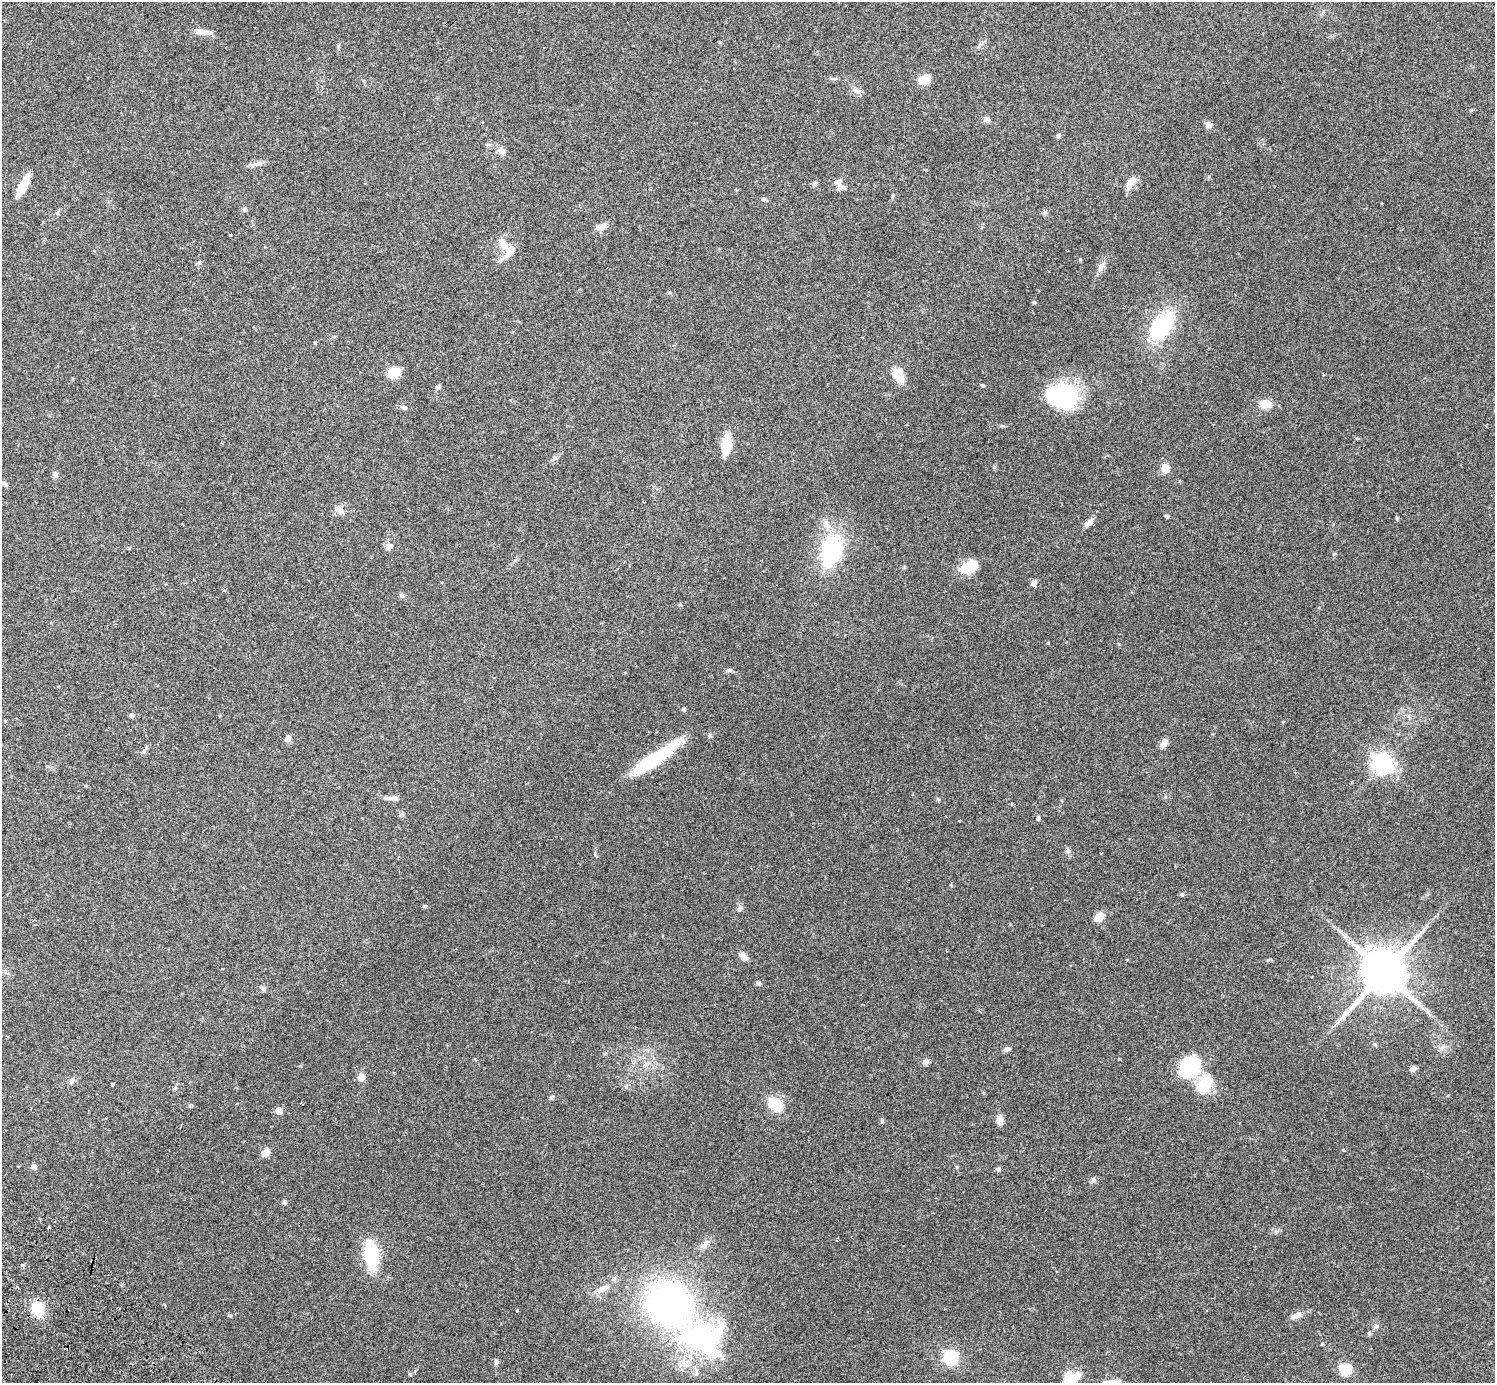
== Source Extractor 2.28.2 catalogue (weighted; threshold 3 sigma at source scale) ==
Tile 7 of 4 x 4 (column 3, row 2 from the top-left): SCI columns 3031-4523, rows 2966-4346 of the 6063 x 6071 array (HDU 1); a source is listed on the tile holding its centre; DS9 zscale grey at full resolution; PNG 1497 x 1385 px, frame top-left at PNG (2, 2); no overlay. Shown black and unused: <1% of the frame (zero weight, under 2 of 3 exposures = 3% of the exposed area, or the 3 px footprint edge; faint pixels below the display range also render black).
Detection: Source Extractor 2.28.2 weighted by HDU 2 'WHT'; one run over the whole footprint, this tile lists its part. Background 0.0823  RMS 0.0059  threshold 0.0265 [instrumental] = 3 sigma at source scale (4.5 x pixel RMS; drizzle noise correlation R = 1.50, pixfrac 1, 0.05/0.05 arcsec/px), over >= 5 px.
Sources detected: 109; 2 inside a brighter object's white glare — not listed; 2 inside a brighter listed object's ellipse — not listed separately; the other 105 listed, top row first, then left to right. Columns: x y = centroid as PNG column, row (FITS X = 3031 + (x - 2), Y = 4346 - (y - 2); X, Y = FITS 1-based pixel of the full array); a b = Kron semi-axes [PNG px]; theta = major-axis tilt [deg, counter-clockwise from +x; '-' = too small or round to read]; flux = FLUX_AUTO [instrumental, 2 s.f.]
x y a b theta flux
203 32 22 6 -9 4.7
720 42 4 3 - 0.62
924 79 11 8 18 9.2
1471 110 5 3 - 0.62
987 119 8 7 - 2.2
1208 125 9 7 -34 2.4
1058 135 6 5 - 1.4
501 151 9 7 8 2.2
257 164 17 6 11 2.8
837 182 11 9 25 2.8
1131 182 18 8 58 5.9
814 184 8 6 58 1.5
23 186 26 7 62 13
764 199 5 5 - 0.89
244 209 7 5 62 1
1045 212 7 4 71 0.96
600 227 14 7 19 3.7
230 235 3 2 - 0.91
504 244 19 10 -57 6.7
199 262 7 5 30 0.92
1101 267 16 7 58 3.1
1034 302 5 4 - 0.75
1162 326 24 14 53 58
315 343 4 4 - 0.58
394 373 14 11 22 10
898 376 13 9 -63 12
982 385 5 4 - 0.76
438 387 7 6 - 1.2
1062 396 33 22 -5 71
1265 404 11 8 -8 8.8
404 407 9 5 -21 1.4
726 445 15 8 84 18
555 458 7 4 0 1
994 467 5 5 - 0.69
1165 468 10 9 - 4.9
55 474 7 7 - 1.6
1180 481 4 4 - 0.58
5 484 7 5 -18 1.2
341 512 11 7 -34 2.6
1166 516 4 4 - 1.1
1088 523 15 6 44 2.9
826 525 13 9 -56 5.1
389 546 10 7 60 2.9
831 551 24 15 75 67
1334 554 6 4 44 0.67
970 567 20 12 28 14
1034 583 6 6 - 2.5
402 595 7 5 -45 1.1
1048 643 4 3 - 0.5
729 670 9 5 1 1.4
684 709 5 5 - 0.92
131 715 4 4 - 2.1
709 735 6 4 -72 0.8
287 739 8 6 46 2.5
1164 743 10 7 71 3.1
649 762 68 12 36 36
1382 763 7 7 - 330
394 798 12 7 -3 2.6
1038 819 5 4 - 1.3
959 820 3 2 - 0.68
1068 851 7 5 -79 1.3
1182 894 6 4 -19 0.83
425 906 5 5 - 0.78
739 909 8 6 46 1.6
1099 917 12 8 41 5.6
1345 936 12 5 -45 2.5
744 957 12 7 -34 3.2
1384 972 13 12 - 2900
758 983 7 5 -15 1.1
263 988 8 5 -74 1.3
1374 1044 6 4 -70 0.75
1007 1049 10 5 15 1.7
926 1062 8 7 - 1.8
1189 1067 25 20 46 34
1413 1069 8 7 - 1.7
361 1077 8 8 - 4.1
71 1081 7 6 - 1.4
1205 1083 27 18 51 17
113 1084 3 3 - 2.1
175 1088 5 5 - 0.78
551 1097 6 5 - 1
775 1106 26 12 -20 9.5
279 1111 5 5 - 8.2
1000 1120 10 7 -87 4.3
266 1153 9 7 41 4.4
34 1167 5 4 - 4
998 1169 6 5 - 1.1
1093 1181 9 6 49 1.4
284 1202 5 4 - 1.5
49 1227 3 3 - 1.1
705 1244 14 6 52 3
371 1255 20 11 -78 45
23 1265 7 4 -8 0.86
601 1289 17 8 29 5
669 1304 42 35 -45 200
38 1309 15 11 -80 18
517 1311 4 3 - 0.56
229 1315 5 4 - 0.86
1297 1315 14 7 23 4.3
1376 1326 7 6 - 1.4
702 1337 64 46 -14 100
950 1357 6 6 - 110
496 1362 8 6 81 1.3
1345 1369 6 6 - 41
1072 1378 20 13 19 12
Isophote crosses this tile's border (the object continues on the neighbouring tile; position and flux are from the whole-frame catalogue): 1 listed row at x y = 1072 1378
Unlisted compact peaks at least as high as the median listed source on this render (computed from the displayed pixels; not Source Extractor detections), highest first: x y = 410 1374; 1343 1150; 1397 518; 1268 960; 882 1122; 1080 259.